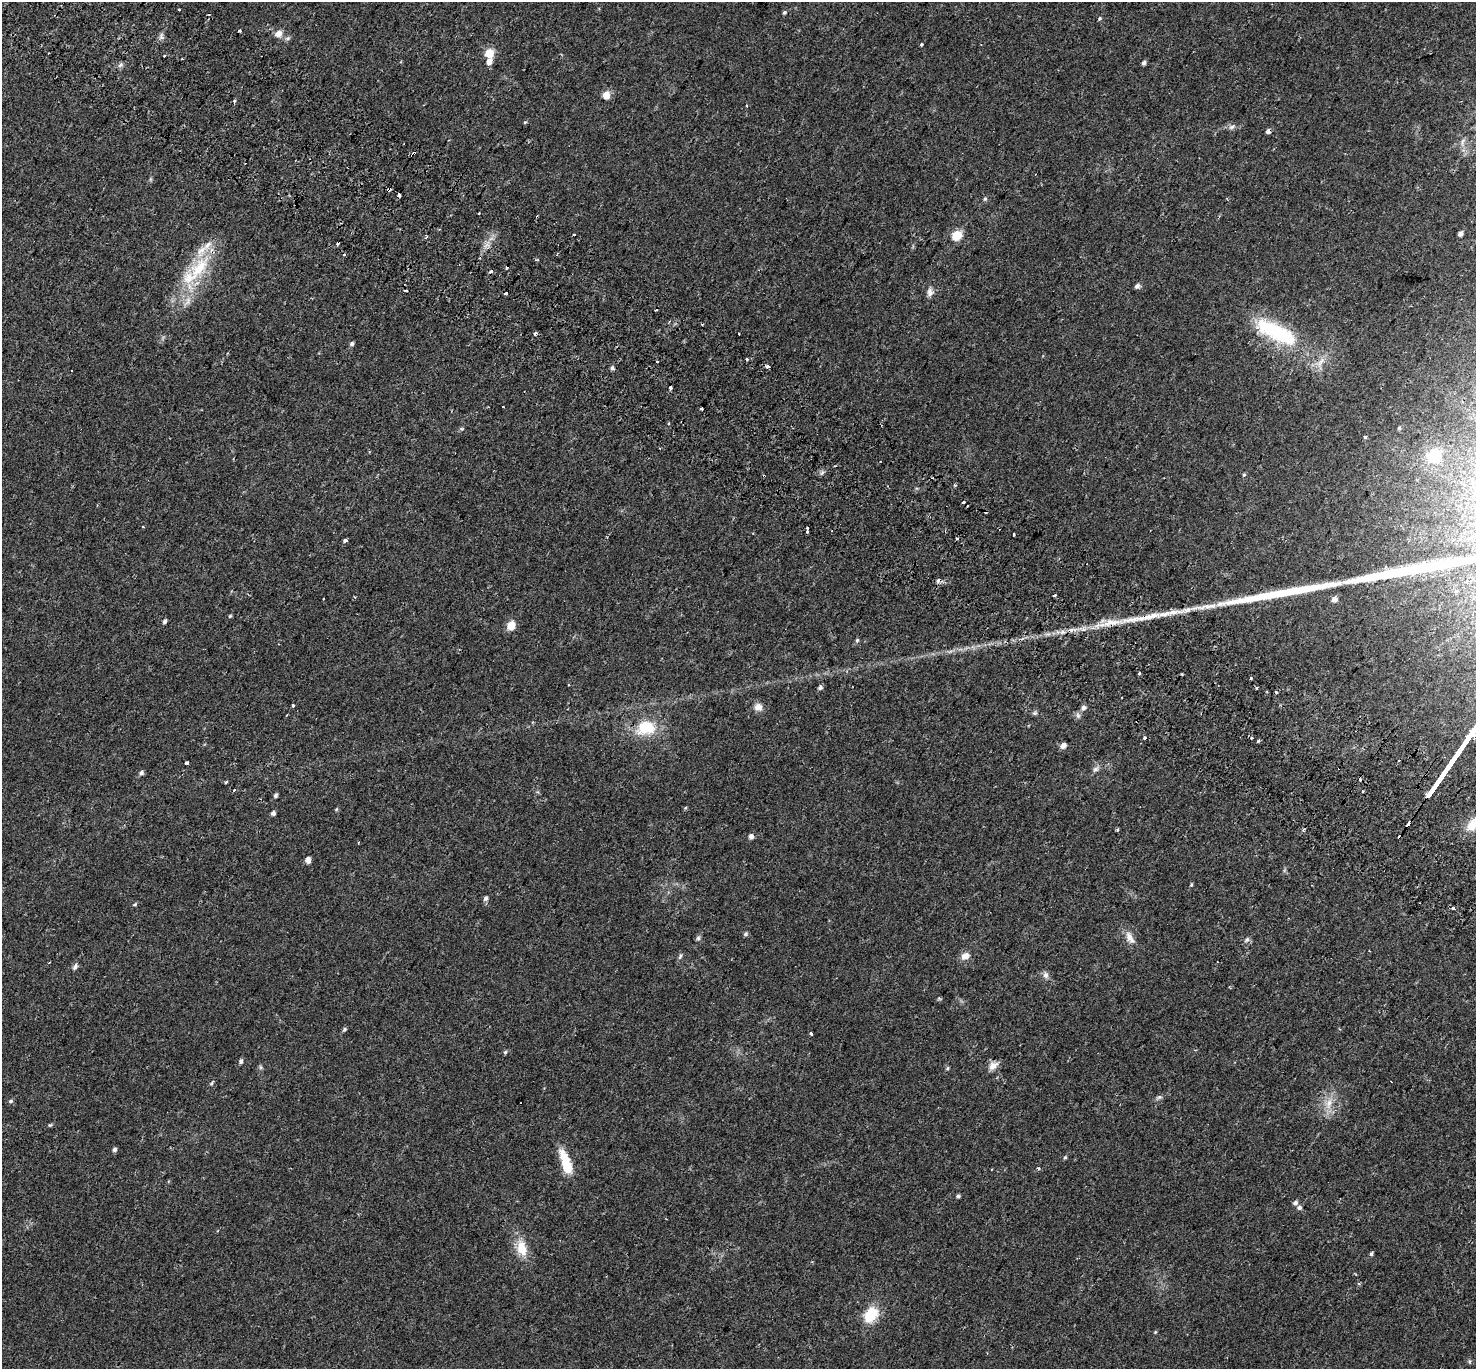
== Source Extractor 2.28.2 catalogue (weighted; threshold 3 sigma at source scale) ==
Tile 11 of 4 x 4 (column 3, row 3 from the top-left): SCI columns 3017-4490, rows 1658-3024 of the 6044 x 6110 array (HDU 1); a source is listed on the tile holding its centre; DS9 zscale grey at full resolution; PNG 1478 x 1371 px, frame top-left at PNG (2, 2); no overlay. Shown black and unused: <1% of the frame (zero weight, under 2 of 3 exposures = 5% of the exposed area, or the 3 px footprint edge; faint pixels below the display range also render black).
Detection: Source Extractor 2.28.2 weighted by HDU 2 'WHT'; one run over the whole footprint, this tile lists its part. Background 0.0254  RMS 0.0035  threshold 0.0156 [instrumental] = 3 sigma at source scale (4.5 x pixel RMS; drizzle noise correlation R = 1.50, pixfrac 1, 0.0396/0.0396 arcsec/px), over >= 5 px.
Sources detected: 152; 1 inside a brighter object's white glare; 26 cosmic-ray / hot-pixel residue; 1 long thin detection or spike segment (spike, bleed or trail) — not listed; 3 inside a brighter listed object's ellipse — not listed separately; the other 121 listed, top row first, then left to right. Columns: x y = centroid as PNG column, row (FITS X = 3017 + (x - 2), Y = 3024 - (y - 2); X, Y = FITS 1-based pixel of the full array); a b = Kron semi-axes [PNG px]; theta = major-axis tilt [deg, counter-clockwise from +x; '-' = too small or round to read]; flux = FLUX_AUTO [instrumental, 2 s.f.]
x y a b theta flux
179 10 3 2 - 0.41
784 12 5 4 - 0.46
1100 18 6 4 86 0.45
240 31 3 3 - 0.65
278 34 9 7 29 2.1
161 36 10 6 84 1
921 44 3 3 - 0.5
489 53 5 5 - 12
182 59 3 2 - 0.26
489 61 6 5 - 2
1144 63 5 4 - 0.79
120 65 8 6 44 0.88
606 95 5 5 - 6.3
525 122 3 3 - 0.74
1232 127 10 5 31 0.93
1268 131 5 4 - 1.3
1462 142 11 5 82 1.1
389 190 4 3 - 2.7
399 195 4 3 - 4.1
985 199 6 5 - 0.53
479 213 3 3 - 0.7
1460 234 5 4 - 1.1
957 235 10 8 52 5.7
426 238 5 3 - 0.42
507 267 3 3 - 0.93
199 268 43 19 50 18
491 271 4 3 - 3.1
1137 286 6 5 - 1.1
930 292 11 8 88 1.5
506 293 3 3 - 2
1276 331 56 21 -27 27
535 333 4 3 - 0.75
739 334 3 2 - 0.57
352 344 5 5 - 0.71
747 359 3 3 - 0.64
1321 362 16 5 58 2
767 366 4 3 - 1.6
612 368 6 5 - 0.65
671 388 3 3 - 0.74
503 407 3 3 - 0.85
701 409 3 3 - 1.4
669 423 3 3 - 0.87
1399 428 4 4 - 0.41
462 429 6 3 -18 0.38
1365 437 3 3 - 1.2
1434 456 7 6 - 26
1244 475 5 4 - 0.4
764 476 3 3 - 1.5
963 502 3 3 - 1
143 526 3 2 - 0.45
807 529 5 3 - 4.5
1013 535 3 2 - 0.58
957 539 3 2 - 0.46
345 541 4 3 - 2.7
1055 595 3 3 - 0.8
355 597 4 2 - 0.25
1335 599 5 5 - 1.9
1209 606 26 7 2 3.9
230 616 4 4 - 0.38
164 621 5 4 - 0.76
511 625 11 9 68 3.3
857 640 6 5 - 0.52
1139 673 3 3 - 0.61
1251 678 3 3 - 0.92
820 687 5 5 - 0.87
1257 688 3 3 - 1.1
293 705 3 3 - 6.1
758 707 10 9 - 2.1
1083 708 6 6 - 1.2
1035 713 7 5 20 0.59
1078 715 9 5 -63 0.87
646 728 25 18 13 11
1144 738 3 3 - 0.94
1251 738 3 3 - 0.96
1063 746 6 5 - 1.9
187 763 4 4 - 1.5
1095 769 9 7 34 1.1
141 773 6 5 - 0.87
226 782 3 3 - 0.71
234 790 3 2 - 1.2
276 795 5 4 - 0.65
685 808 5 4 - 0.34
336 809 5 4 - 0.36
273 813 4 4 - 1
1409 824 3 3 - 190
1473 825 23 12 31 5.9
1117 830 4 4 - 0.39
751 836 5 5 - 1.3
308 860 5 4 - 2.4
1191 885 5 4 - 0.37
485 898 6 5 - 0.89
135 904 6 4 17 0.46
1454 908 5 4 - 0.54
745 934 5 5 - 0.65
1130 937 19 8 -57 2.7
698 938 6 6 - 0.65
1247 939 7 6 - 0.87
680 956 10 4 64 0.62
965 956 11 8 22 2.4
75 966 9 5 62 0.87
1046 975 9 7 -75 1.2
344 1029 6 4 46 0.58
811 1033 3 3 - 0.8
505 1052 5 4 - 0.5
241 1061 6 4 72 0.74
993 1066 13 9 43 2.2
260 1067 6 4 -71 0.5
947 1068 5 4 - 0.45
211 1083 6 4 47 0.4
10 1101 6 5 - 0.63
1329 1104 17 8 79 3.6
50 1125 6 4 29 0.38
114 1149 5 5 - 0.79
1065 1158 5 4 - 0.43
566 1163 31 10 -72 8.7
958 1196 5 4 - 0.59
1295 1203 6 5 - 0.88
1299 1208 5 5 - 0.99
522 1248 22 13 -76 6
1371 1254 5 4 - 0.53
871 1315 18 13 52 8.9
Overlapping masked pixels (flux is a lower limit): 6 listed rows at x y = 1268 131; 389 190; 399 195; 199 268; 764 476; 1409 824
Isophote crosses this tile's border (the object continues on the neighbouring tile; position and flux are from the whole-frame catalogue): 1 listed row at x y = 1473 825